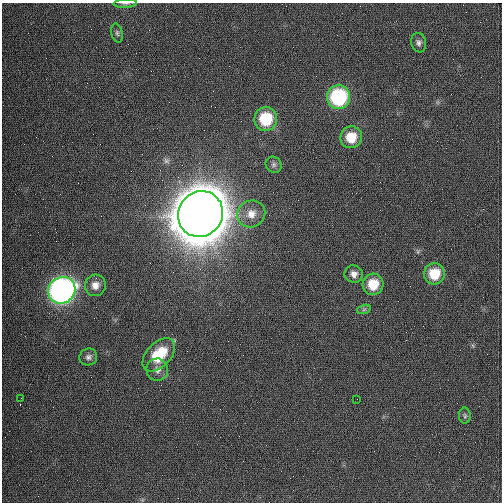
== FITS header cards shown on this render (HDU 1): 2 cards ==
NAXIS1  =                  500 / length of data axis 1
NAXIS2  =                  500 / length of data axis 2

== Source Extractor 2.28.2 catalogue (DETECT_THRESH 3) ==
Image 500 x 500 px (HDU 1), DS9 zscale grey, 1 PNG px = 1 image px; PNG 504 x 504 px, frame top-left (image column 1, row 500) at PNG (2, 3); each listed source drawn as its Kron ellipse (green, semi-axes under 4 px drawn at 4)
Background 1130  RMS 31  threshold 93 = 3 sigma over >= 5 px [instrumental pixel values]
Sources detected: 21; all 21 listed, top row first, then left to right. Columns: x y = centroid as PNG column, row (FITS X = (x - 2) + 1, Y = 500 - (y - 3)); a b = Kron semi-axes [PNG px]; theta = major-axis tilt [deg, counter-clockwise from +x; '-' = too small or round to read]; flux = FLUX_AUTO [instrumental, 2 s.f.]
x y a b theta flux
125 3 12 4 3 5.1e+03
117 33 9 5 -75 4.8e+03
419 43 10 7 -78 7.6e+03
339 97 12 11 - 2.0e+05
266 119 12 11 - 8.9e+04
351 137 11 10 - 4.4e+04
274 165 8 7 - 6.1e+03
200 214 23 22 - 1.2e+07
251 214 14 13 - 2.6e+04
354 274 9 8 - 1.2e+04
434 274 10 10 - 5.3e+04
373 284 11 10 - 4.7e+04
95 285 11 10 - 1.7e+04
62 290 14 13 - 8.7e+05
364 309 7 4 19 3.9e+03
159 355 20 12 46 8.1e+04
88 357 9 8 - 7.4e+03
157 370 11 11 - 1.4e+04
21 398 2 2 - 1.1e+03
357 399 2 2 - 1.9e+03
465 416 8 6 89 4.5e+03
At the frame edge (FLAGS 8, measured only in part): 1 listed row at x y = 125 3